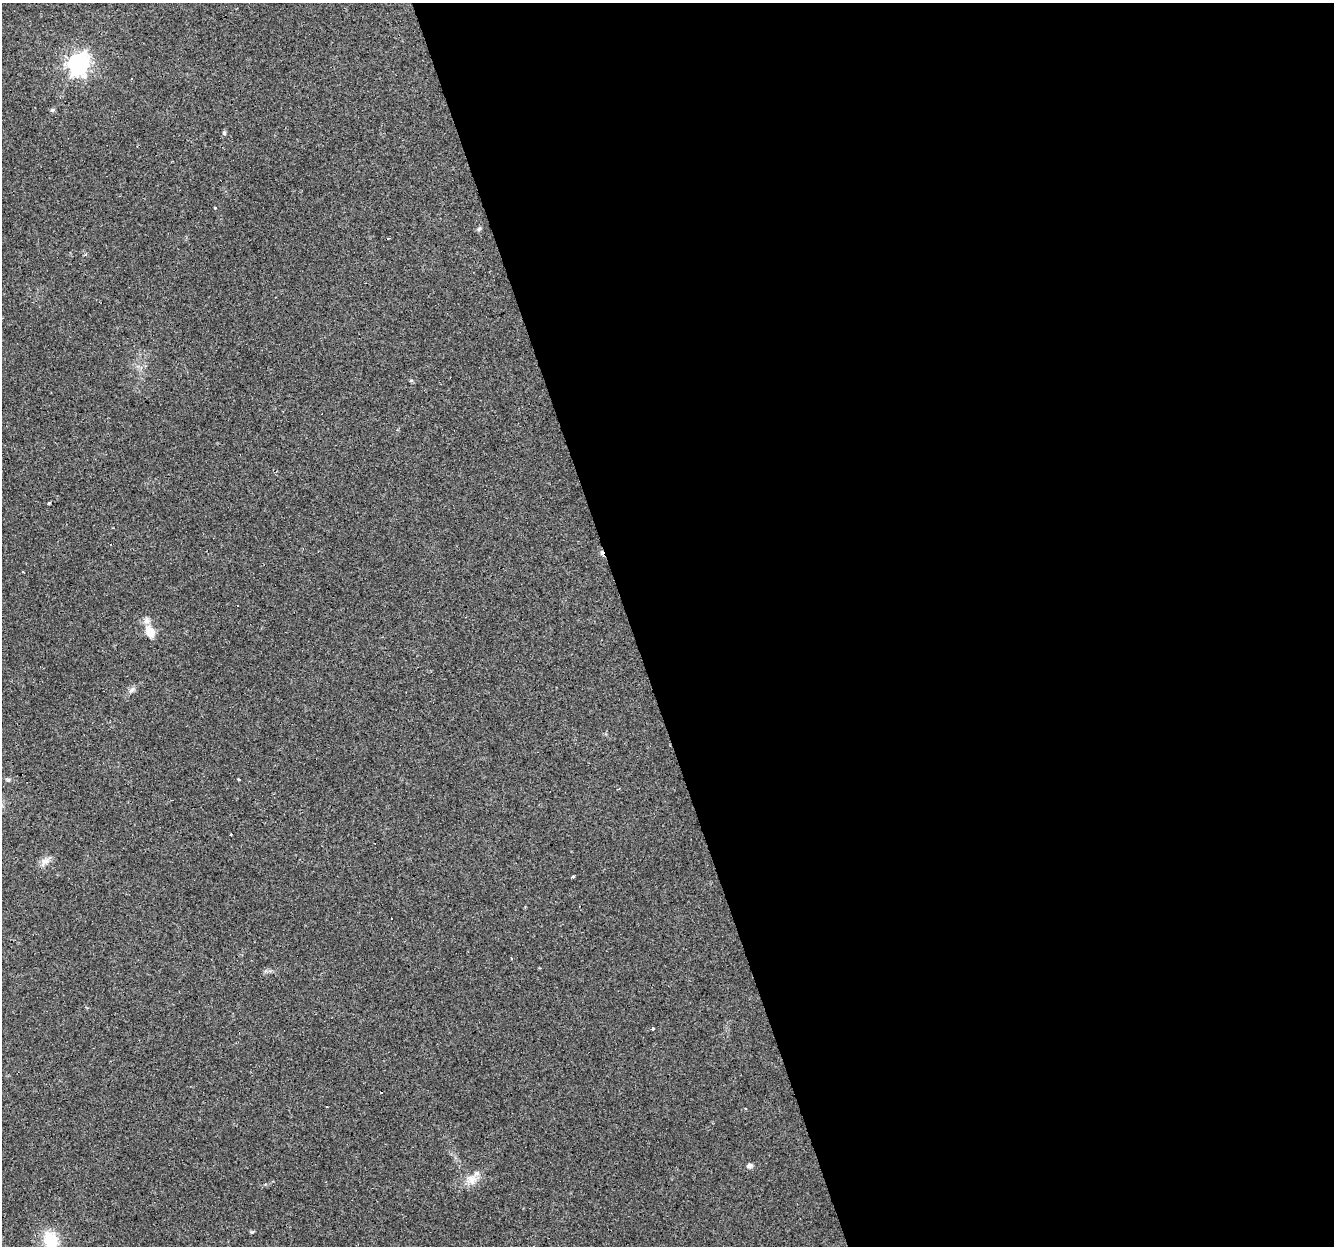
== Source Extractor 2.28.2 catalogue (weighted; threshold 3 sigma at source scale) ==
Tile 8 of 4 x 4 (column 4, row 2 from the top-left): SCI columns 3995-5326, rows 2547-3790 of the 5326 x 5145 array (HDU 1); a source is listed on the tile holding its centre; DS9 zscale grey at full resolution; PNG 1336 x 1248 px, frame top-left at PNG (2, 3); no overlay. Shown black and unused: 53% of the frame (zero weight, under 3 of 4 exposures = <1% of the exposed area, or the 3 px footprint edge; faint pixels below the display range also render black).
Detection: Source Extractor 2.28.2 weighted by HDU 2 'WHT'; one run over the whole footprint, this tile lists its part. Background 0.0435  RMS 0.0038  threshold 0.0171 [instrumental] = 3 sigma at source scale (4.5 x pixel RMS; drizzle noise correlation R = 1.50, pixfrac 1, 0.0396/0.0396 arcsec/px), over >= 5 px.
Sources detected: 27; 6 cosmic-ray / hot-pixel residue — not listed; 1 inside a brighter listed object's ellipse — not listed separately; the other 20 listed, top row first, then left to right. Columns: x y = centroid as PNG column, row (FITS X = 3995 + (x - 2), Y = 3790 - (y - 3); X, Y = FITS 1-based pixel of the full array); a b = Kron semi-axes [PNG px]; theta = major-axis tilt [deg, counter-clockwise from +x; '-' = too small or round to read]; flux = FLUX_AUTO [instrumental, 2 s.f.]
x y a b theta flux
78 64 8 8 - 200
132 79 3 3 - 0.73
53 110 6 4 2 0.73
224 133 5 5 - 0.56
479 229 7 4 45 0.58
388 239 3 3 - 0.97
49 503 4 3 - 0.5
150 632 14 10 -60 5
132 690 10 6 38 1.3
238 779 3 2 - 1.4
8 780 6 5 - 0.61
618 789 3 2 - 0.35
230 835 3 2 - 0.47
45 861 12 8 15 2.1
573 876 3 3 - 0.55
653 1028 3 3 - 1.3
749 1166 8 5 8 1.1
471 1179 16 13 -28 4.3
252 1232 5 5 - 0.47
50 1240 17 14 -79 14
Isophote crosses this tile's border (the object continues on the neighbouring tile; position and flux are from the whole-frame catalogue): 1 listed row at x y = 50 1240